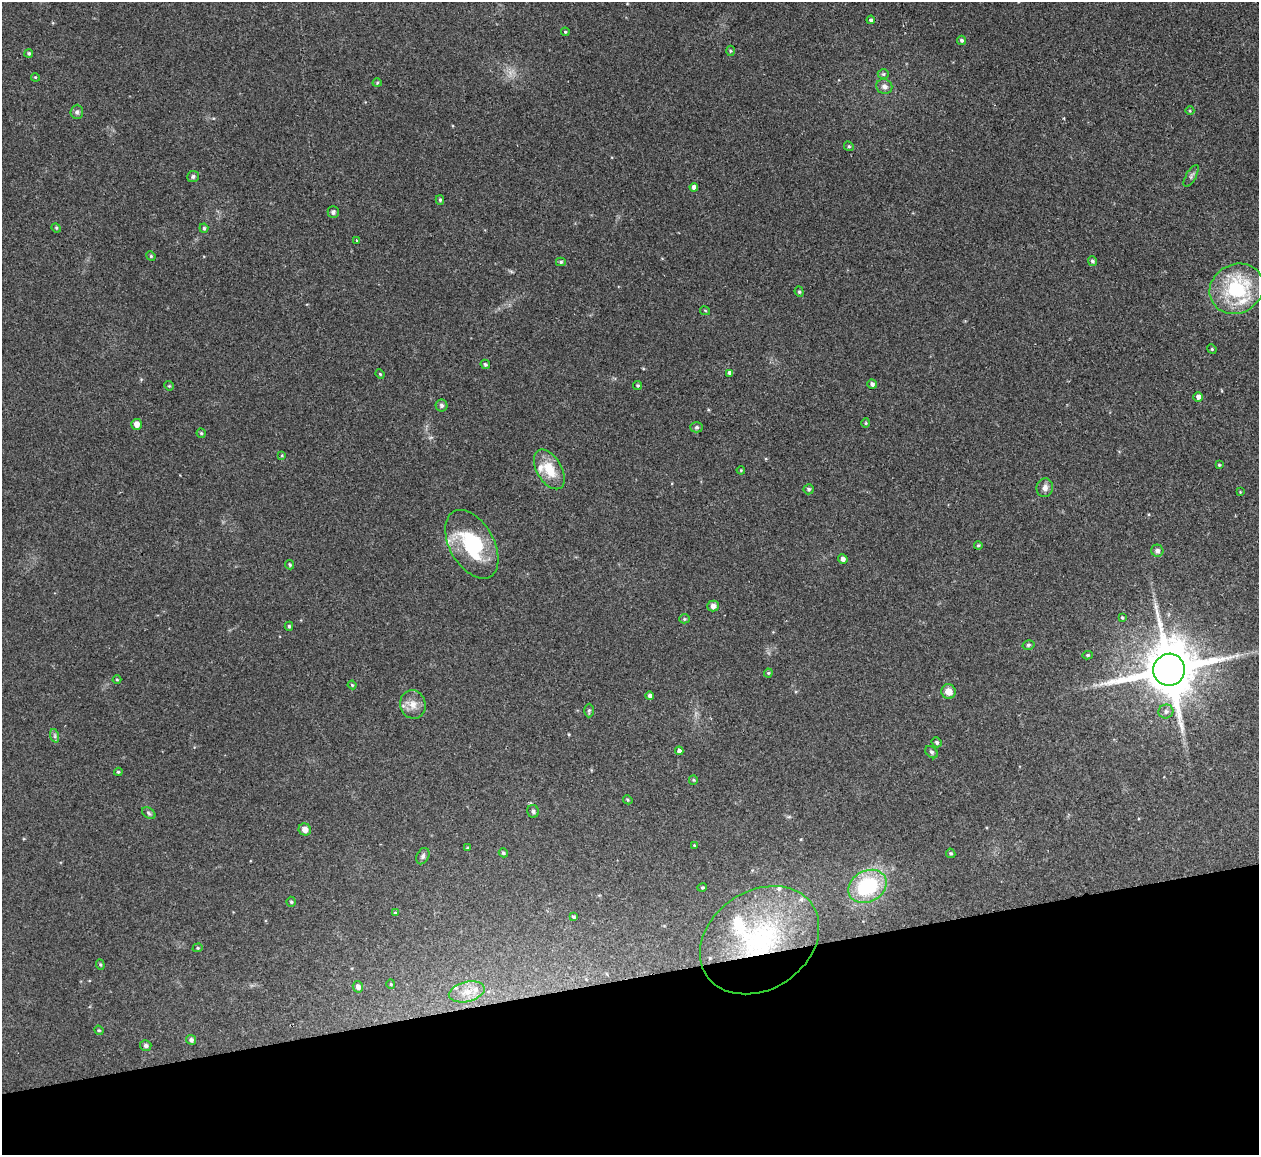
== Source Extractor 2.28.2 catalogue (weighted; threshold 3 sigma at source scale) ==
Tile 14 of 4 x 4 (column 2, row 4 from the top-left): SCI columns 1258-2514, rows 146-1298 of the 5086 x 5028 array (HDU 1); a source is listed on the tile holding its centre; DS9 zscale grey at full resolution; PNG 1261 x 1157 px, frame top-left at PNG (2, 2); each listed source drawn as its Kron ellipse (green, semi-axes under 4 px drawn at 4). Shown black and unused: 15% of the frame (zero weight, under 2 of 3 exposures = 3% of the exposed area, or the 3 px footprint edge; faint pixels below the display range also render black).
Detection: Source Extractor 2.28.2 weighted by HDU 2 'WHT'; one run over the whole footprint, this tile lists its part. Background 0.0754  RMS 0.0089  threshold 0.0402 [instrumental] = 3 sigma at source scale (4.5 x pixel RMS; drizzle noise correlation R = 1.50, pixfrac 1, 0.05/0.05 arcsec/px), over >= 5 px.
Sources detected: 103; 8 inside a brighter listed object's ellipse — not listed separately; the other 95 listed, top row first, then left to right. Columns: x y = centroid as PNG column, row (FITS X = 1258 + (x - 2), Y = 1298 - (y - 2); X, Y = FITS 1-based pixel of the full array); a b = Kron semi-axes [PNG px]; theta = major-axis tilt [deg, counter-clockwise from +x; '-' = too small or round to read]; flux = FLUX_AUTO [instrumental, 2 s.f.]
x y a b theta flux
871 20 4 4 - 1.7
565 32 4 4 - 1.1
961 40 4 4 - 1.8
730 51 5 3 - 0.89
29 53 4 4 - 1.3
883 74 6 5 - 1.4
35 77 4 3 - 0.84
377 83 4 4 - 0.98
884 87 8 7 - 4.2
1190 111 4 3 - 0.74
77 112 7 6 - 2.4
849 146 5 4 - 1.1
193 176 6 5 - 2.1
1191 176 12 5 60 2.5
694 187 4 4 - 3.5
440 200 5 4 - 1.3
333 212 6 5 - 2.2
56 228 5 4 - 1.1
204 228 4 4 - 1.6
356 240 3 3 - 1.3
151 256 5 4 - 1.2
1092 261 5 4 - 1.6
561 262 5 4 - 1.4
1237 289 28 24 28 70
799 292 5 4 - 1.3
705 311 5 4 - 0.98
1212 349 5 4 - 1.1
485 364 5 4 - 1.5
730 373 4 4 - 3.7
380 374 5 3 - 0.88
872 384 5 4 - 2.8
638 385 4 4 - 1.3
169 386 5 4 - 0.98
1198 397 5 5 - 3.6
441 405 6 6 - 2.3
866 423 4 4 - 1
137 424 5 5 - 6.5
696 427 6 5 - 1.8
201 433 5 4 - 1.2
282 455 4 3 - 0.83
1219 465 4 4 - 0.93
549 469 22 12 -59 21
741 470 4 4 - 0.9
1045 488 9 8 - 4.5
809 489 5 5 - 1.6
1240 492 4 3 - 0.7
472 544 37 22 -60 65
978 545 4 3 - 1.1
1157 551 6 6 - 2.9
843 559 5 4 - 3.1
290 565 5 4 - 1.4
713 606 5 5 - 4.1
1122 618 4 3 - 1.1
684 619 5 4 - 1.1
289 626 4 4 - 1.5
1028 645 6 4 15 1.5
1088 655 5 4 - 1.3
1169 670 16 16 - 6400
768 673 4 4 - 1
117 680 4 3 - 0.72
352 685 4 3 - 0.85
948 691 7 7 - 7.4
650 696 4 4 - 2.5
413 704 14 12 -76 8.9
589 710 7 4 90 1.5
1166 711 7 7 - 2.9
55 736 7 4 -72 1.7
937 742 5 4 - 1.7
679 751 4 4 - 2.9
932 752 7 5 -41 1.7
118 772 4 3 - 1.3
693 780 5 4 - 1.1
628 800 5 3 - 0.97
533 811 6 6 - 2.3
149 813 7 5 -37 1.8
305 829 6 6 - 5.8
694 845 4 3 - 0.69
467 848 4 3 - 0.68
503 853 4 4 - 1.5
951 853 5 4 - 1.2
423 856 8 6 63 2.3
868 886 20 15 28 67
702 888 5 3 - 0.97
291 902 5 4 - 1.3
395 913 4 3 - 1
573 917 4 3 - 1.3
759 940 64 49 34 160
198 948 5 4 - 1.1
100 965 5 4 - 1.1
391 984 4 4 - 1.1
358 987 6 5 - 3.5
467 992 18 10 14 12
99 1030 5 4 - 1.1
191 1040 5 4 - 2.4
146 1046 5 5 - 2.6
Overlapping masked pixels (flux is a lower limit): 1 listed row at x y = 759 940